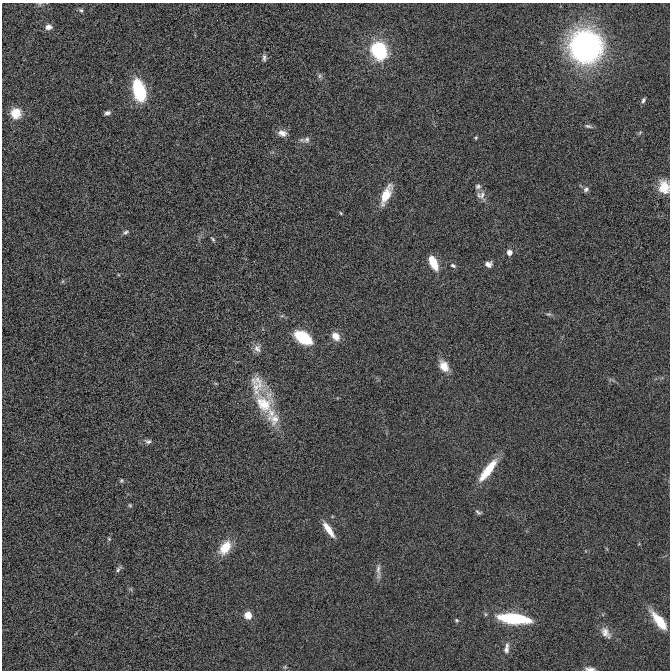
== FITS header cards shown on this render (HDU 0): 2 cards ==
NAXIS1  =                  668 / Axis length
NAXIS2  =                  668 / Axis length

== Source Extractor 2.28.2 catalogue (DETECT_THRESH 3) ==
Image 668 x 668 px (HDU 0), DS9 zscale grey, 1 PNG px = 1 image px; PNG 672 x 672 px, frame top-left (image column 1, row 668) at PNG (2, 3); no overlay
Background 3.48e-05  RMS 0.0018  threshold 0.00542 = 3 sigma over >= 5 px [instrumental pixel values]
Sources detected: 54; all 54 listed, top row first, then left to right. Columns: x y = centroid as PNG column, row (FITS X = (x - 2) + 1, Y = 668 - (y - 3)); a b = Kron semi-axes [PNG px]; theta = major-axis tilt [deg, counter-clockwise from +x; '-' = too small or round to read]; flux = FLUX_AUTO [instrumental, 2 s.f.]
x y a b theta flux
81 10 7 5 -44 0.23
49 27 7 6 - 0.66
586 46 21 20 - 47
379 51 19 15 -69 8.1
264 58 9 5 89 0.34
320 76 8 5 83 0.29
139 90 22 12 -73 7
643 100 7 4 69 0.29
16 113 6 5 - 7.1
107 113 7 5 15 0.37
588 126 10 5 -13 0.32
282 133 12 8 -10 0.81
640 133 7 4 45 0.18
476 138 4 3 - 0.15
307 140 10 8 64 0.5
478 186 8 7 - 0.36
664 187 16 12 -80 2.1
586 189 8 6 56 0.33
386 195 24 8 66 2.5
481 195 14 11 -46 0.75
341 213 5 4 - 0.13
126 232 9 5 31 0.28
213 239 8 4 -52 0.2
509 252 6 6 - 0.67
433 262 15 7 -64 2.9
488 264 8 6 -10 0.64
453 266 8 5 -28 0.27
548 314 7 5 0 0.2
336 336 12 9 -49 1.1
303 338 15 8 -32 6.8
257 348 11 9 -71 0.69
444 366 13 9 -60 1.6
257 385 34 21 -68 3.3
263 404 27 24 83 4.4
271 413 17 13 72 1.6
274 419 19 17 8 1.9
148 441 10 6 -8 0.38
488 470 30 8 53 3.5
121 480 6 5 - 0.19
130 505 5 4 - 0.15
478 512 8 4 -29 0.26
328 530 20 6 -55 1.5
109 539 5 4 - 0.14
225 548 18 11 54 2.6
118 569 10 4 53 0.29
378 569 20 5 -88 0.67
248 615 7 7 - 1.5
514 618 31 9 -6 8.1
457 620 5 4 - 0.17
659 621 22 8 -51 3.1
606 633 16 9 -56 0.94
506 650 10 7 89 0.59
285 667 5 5 - 0.16
590 669 12 4 -2 0.45
At the frame edge (FLAGS 8, measured only in part): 2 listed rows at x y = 664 187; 590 669